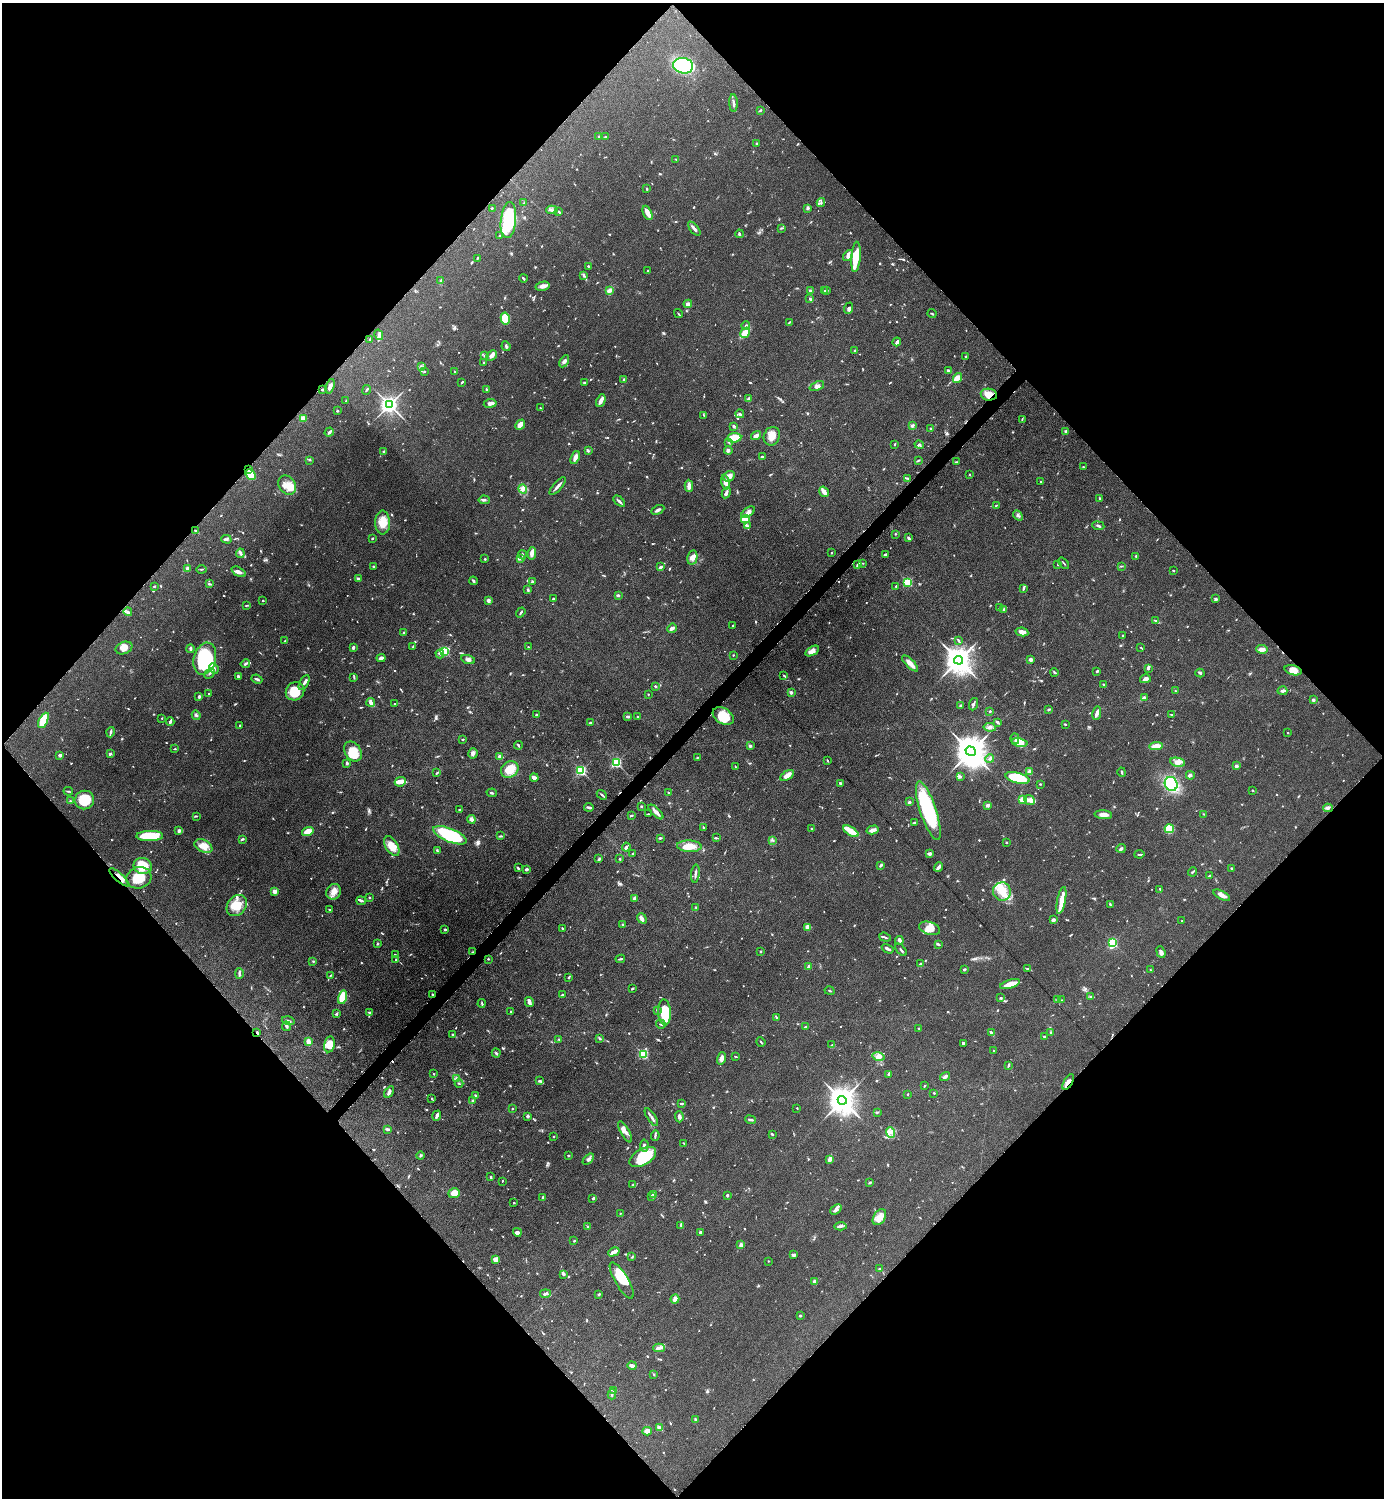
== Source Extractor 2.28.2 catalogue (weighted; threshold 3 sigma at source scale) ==
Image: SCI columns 308-5834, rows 7-5990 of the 6002 x 6002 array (HDU 1 of 3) = the unmasked area's bounding box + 8 px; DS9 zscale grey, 4 x 4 block average (1 PNG px = mean of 4 x 4 image px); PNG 1386 x 1500 px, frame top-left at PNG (2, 3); each listed source drawn as its Kron ellipse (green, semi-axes under 4 px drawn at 4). Shown black and unused: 51% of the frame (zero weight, under 6 of 12 exposures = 1% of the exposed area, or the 3 px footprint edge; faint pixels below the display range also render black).
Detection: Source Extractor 2.28.2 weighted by HDU 2 'WHT'. Background 0.087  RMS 0.0038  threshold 0.0156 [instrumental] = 3 sigma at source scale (4.09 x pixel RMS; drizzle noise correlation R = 1.36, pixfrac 0.8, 0.05/0.05 arcsec/px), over >= 5 px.
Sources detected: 1142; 14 too faint to see at this stretch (4 x 4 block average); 3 inside a brighter object's white glare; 3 cosmic-ray / hot-pixel residue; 1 long thin detection or spike segment (spike, bleed or trail) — neither listed nor drawn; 26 coinciding with a brighter row at this scale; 72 inside a brighter listed object's ellipse — not listed separately; of the other 1023, all 500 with FLUX_AUTO >= 1.57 (the completeness limit of this list) listed and drawn (523 fainter detections not listed), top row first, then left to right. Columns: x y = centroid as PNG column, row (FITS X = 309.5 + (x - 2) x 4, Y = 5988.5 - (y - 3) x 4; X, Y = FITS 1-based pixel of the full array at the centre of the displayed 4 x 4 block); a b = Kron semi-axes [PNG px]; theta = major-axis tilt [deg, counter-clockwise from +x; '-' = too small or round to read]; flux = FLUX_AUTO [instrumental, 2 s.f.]
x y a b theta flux
683 66 10 7 -11 330
733 103 9 2 -87 6.3
760 110 4 2 - 2.4
599 137 2 2 - 2.8
605 137 3 2 - 1.7
757 143 3 2 - 2.8
676 159 3 2 - 2
647 189 3 2 - 1.9
524 203 3 2 - 1.7
821 203 4 2 - 3.5
492 208 2 2 - 2
808 208 2 2 - 7.9
552 210 6 2 -1 3.5
559 212 4 2 - 3
647 213 7 3 -65 19
508 220 18 7 84 160
781 228 3 2 - 1.7
694 229 8 2 -51 8.1
739 234 4 2 - 2.8
499 235 2 2 - 4.6
848 255 6 4 53 7.5
856 257 15 4 86 51
477 258 3 2 - 2.1
588 266 2 2 - 2.4
648 271 2 2 - 1.9
584 276 3 2 - 2.5
523 278 4 2 - 2.9
441 280 3 2 - 2
543 286 7 4 11 8.6
610 290 3 2 - 9.4
827 290 4 2 - 2.4
810 291 2 2 - 6.7
825 291 2 2 - 2.5
810 299 3 3 - 2.7
688 304 4 3 - 9
848 308 6 3 69 4.9
932 313 4 2 - 2.3
678 314 4 2 - 2
505 318 6 4 -78 56
789 322 4 2 - 2
746 326 4 2 - 3
745 333 5 4 - 31
379 335 5 4 - 5.5
370 340 4 2 - 1.8
897 342 4 2 - 7.1
506 346 5 2 - 3.6
855 351 2 2 - 4.1
491 355 6 4 41 9.2
485 356 4 2 - 3.4
965 357 3 2 - 2.8
564 361 6 3 59 6.9
484 363 4 2 - 2.6
421 367 4 2 - 2.8
424 371 2 2 - 1.7
455 371 2 2 - 1.9
948 371 3 2 - 5
958 378 5 3 - 19
624 379 3 2 - 1.9
584 382 3 2 - 2.6
462 383 2 2 - 1.7
330 386 7 3 72 8.9
817 386 8 3 21 6.1
323 389 3 2 - 2
367 390 5 2 - 2.2
487 390 4 2 - 3.6
989 395 8 6 -8 22
748 399 2 2 - 27
346 401 4 2 - 2.4
601 401 6 3 64 13
490 403 6 2 8 12
389 405 3 3 - 1300
540 408 2 2 - 1.9
337 411 3 2 - 2.2
740 414 4 2 - 3.7
703 415 3 2 - 1.6
303 418 2 2 - 55
1022 419 4 2 - 1.7
520 425 5 3 - 16
912 425 4 3 - 4.9
734 426 3 2 - 4.5
930 429 2 2 - 2.5
1066 431 3 2 - 3.1
329 432 5 3 - 3.6
756 436 5 3 - 9.2
772 436 9 8 - 21
734 438 7 4 7 30
729 442 3 2 - 2.3
895 444 2 2 - 2
919 445 5 3 - 3.3
728 450 4 3 - 4.7
383 451 2 2 - 2.4
588 451 3 2 - 2.4
762 457 2 2 - 5.8
575 458 7 3 67 12
309 460 2 2 - 1.7
918 460 3 2 - 2.2
956 462 4 2 - 1.7
1083 467 2 2 - 2
249 470 2 2 - 3.2
250 474 6 4 -45 30
969 474 2 2 - 3.4
729 476 6 5 - 10
907 478 4 2 - 3
726 482 7 4 -76 16
1041 482 2 2 - 4.3
287 485 10 8 -57 22
558 486 11 2 49 8.9
689 486 6 3 -89 14
523 489 5 4 - 6.9
824 492 5 2 - 22
726 493 6 3 63 5.6
1100 499 3 2 - 2.2
484 500 6 2 -6 5.1
619 501 7 2 -42 5.8
996 505 3 2 - 2.1
658 510 7 3 27 6.4
748 512 7 4 37 9.8
1018 515 6 3 -48 4.9
745 519 4 4 - 48
383 523 12 7 -90 29
747 526 3 3 - 3.5
1098 526 6 2 -8 3.6
196 531 3 2 - 4.3
895 534 2 2 - 1.7
372 538 2 2 - 3.2
908 538 3 2 - 2.7
226 539 5 2 - 3.8
240 553 4 3 - 5.1
532 553 6 3 82 10
831 553 2 2 - 2
886 554 3 2 - 3.7
522 555 4 2 - 2.9
1136 556 3 2 - 2.3
692 558 7 5 78 14
485 559 3 2 - 2.1
521 559 3 2 - 3.5
863 563 3 2 - 1.6
1064 563 6 2 -48 2.4
1058 564 4 2 - 2.2
857 565 4 2 - 3.5
373 566 2 2 - 2.6
1121 566 3 2 - 1.6
661 567 4 2 - 5.4
187 568 2 2 - 13
201 569 5 2 - 2.8
1173 571 2 2 - 2.7
239 572 8 4 -27 8.9
358 579 3 2 - 4
473 581 4 2 - 4
532 582 3 2 - 2.1
908 582 2 2 - 200
209 584 4 2 - 2.5
154 586 2 2 - 2
896 586 2 2 - 3.2
1023 589 4 2 - 3.1
528 590 4 2 - 3.5
618 595 3 2 - 3.7
553 599 3 2 - 3.9
1216 599 4 3 - 3.2
263 601 2 2 - 1.9
488 601 3 3 - 8.5
246 605 4 2 - 1.6
1000 608 3 2 - 2.3
1004 610 4 2 - 3.4
128 612 4 3 - 3.9
521 612 5 2 - 2.6
1155 621 2 2 - 2.1
733 625 2 2 - 1.7
672 628 5 3 - 8.1
1022 632 6 3 -11 16
403 633 3 2 - 1.7
1123 635 3 2 - 2.2
958 640 4 2 - 2.7
285 641 3 2 - 1.8
413 646 3 2 - 1.9
353 647 3 2 - 5.4
528 647 2 2 - 1.7
1141 647 2 2 - 1.9
124 648 9 6 22 17
190 649 4 2 - 4.3
1262 649 6 3 -10 11
444 651 2 2 - 220
812 651 8 4 30 12
440 654 4 2 - 2.5
733 655 2 2 - 2.1
381 658 4 3 - 8
205 659 16 11 74 180
468 659 7 3 -18 6.9
1031 659 4 2 - 6.1
959 660 4 4 - 4000
910 663 10 3 -46 21
245 664 5 2 - 4.1
214 668 5 3 - 5.9
1148 668 3 3 - 3.5
1293 670 8 5 -16 18
1097 671 3 2 - 3
1054 672 4 2 - 3.2
209 673 6 2 45 4.2
1200 673 4 3 - 3.6
784 676 3 2 - 2.3
238 677 3 2 - 5.3
354 677 3 2 - 1.7
257 679 5 2 - 4.6
1145 679 5 4 - 7.7
304 683 8 2 62 6.4
1104 685 2 2 - 4.5
655 686 3 2 - 2.8
295 691 10 8 40 53
1175 691 2 2 - 2.1
1282 691 5 3 - 4.3
791 692 3 2 - 5.8
209 694 2 2 - 2.1
648 694 2 2 - 1.8
199 697 3 2 - 3.6
1144 697 3 2 - 3.6
1313 700 2 2 - 5.6
371 702 4 2 - 11
395 704 2 2 - 2
973 704 6 2 69 4.2
961 706 4 2 - 4.7
1049 709 4 2 - 2.8
990 711 2 2 - 7.1
1097 713 7 4 79 6.8
1171 714 4 2 - 1.6
196 715 5 3 - 3.7
536 715 2 2 - 2.9
723 716 11 7 -33 42
628 717 3 2 - 5
638 717 3 2 - 2
162 718 2 2 - 1.9
43 720 8 4 63 57
170 722 4 2 - 6
997 722 4 2 - 3.6
590 723 4 2 - 3.2
1065 724 3 2 - 1.9
240 725 2 2 - 1.7
990 727 6 3 -7 5.6
110 732 5 2 - 5.4
1288 733 2 2 - 1.6
463 739 3 2 - 1.6
1015 739 5 2 - 4
1020 742 8 4 -10 16
518 745 4 2 - 2.6
750 746 2 2 - 5.2
1156 746 7 4 5 18
175 749 3 2 - 1.9
971 751 5 4 - 5600
353 752 11 7 -56 38
473 753 5 4 - 6.2
110 754 2 2 - 6
60 755 2 2 - 7.4
500 756 4 3 - 6.1
697 757 3 2 - 2.1
990 759 4 3 - 3.6
827 760 3 2 - 1.9
616 762 2 2 - 310
1177 762 7 4 -8 11
347 763 3 2 - 4.2
1236 766 2 2 - 26
735 767 3 2 - 1.6
510 769 9 7 34 36
581 771 2 2 - 270
1030 772 3 2 - 11
1122 772 5 2 - 3.2
437 773 4 2 - 3.4
787 775 7 3 32 19
1190 775 4 3 - 4.4
960 776 3 2 - 2.8
534 778 4 3 - 7.6
1017 778 12 5 -15 110
400 782 6 4 27 11
840 783 3 2 - 3.6
1040 784 2 2 - 1.9
1171 784 7 6 - 140
1253 790 2 2 - 1.6
68 791 5 2 - 2.6
492 793 5 2 - 2.8
668 793 2 2 - 2.5
602 795 5 2 - 3.5
84 800 10 9 - 64
1022 800 3 3 - 18
1030 800 6 4 -42 10
70 801 3 2 - 1.8
909 802 3 3 - 3.2
988 805 2 2 - 27
641 806 2 2 - 2.4
589 807 5 2 - 6.1
1328 808 5 3 - 5.2
459 810 3 2 - 1.8
928 811 30 8 -72 180
656 812 9 3 -44 12
648 814 3 2 - 1.8
1204 814 3 2 - 1.7
631 815 3 2 - 2.2
1103 815 9 4 -4 16
197 816 3 2 - 1.6
471 819 4 4 - 5
914 822 4 2 - 2.1
703 827 3 2 - 1.7
812 828 4 2 - 1.8
1169 829 4 4 - 57
873 830 6 3 14 11
179 831 3 3 - 5.3
308 831 6 3 17 25
851 831 8 3 -33 51
450 835 18 6 -22 170
150 836 13 5 1 81
500 836 4 2 - 2.8
660 838 4 2 - 2.7
716 838 4 2 - 2.1
242 839 4 2 - 4.1
772 840 3 2 - 1.8
1006 843 2 2 - 1.9
203 846 9 6 -26 27
392 846 11 6 -58 32
689 846 12 5 -3 31
626 847 4 3 - 4
1121 848 5 3 - 3.6
437 851 3 2 - 3.3
633 853 2 2 - 1.9
929 854 3 3 - 6.7
1139 854 5 2 - 2.3
599 859 3 2 - 4.2
620 859 3 2 - 2.8
881 865 3 2 - 6.1
143 866 9 8 - 55
938 867 5 2 - 10
518 868 3 2 - 3
1232 868 3 2 - 1.9
527 869 2 2 - 5.5
1192 872 5 2 - 2.6
695 874 9 2 84 5.3
1209 876 3 2 - 2.1
119 877 13 3 -41 14
139 878 13 10 17 60
1160 889 2 2 - 3.1
274 891 3 3 - 10
1002 891 9 9 - 33
334 892 8 7 - 17
1222 895 9 3 -28 14
369 897 2 2 - 2.6
635 898 2 2 - 29
361 901 4 2 - 5.3
1061 901 14 3 79 35
1110 904 4 2 - 2.8
237 905 11 9 52 38
696 907 3 2 - 2.2
329 909 2 2 - 1.9
642 918 5 4 - 6.8
1053 920 3 3 - 5.1
1182 921 2 2 - 1.6
622 925 2 2 - 1.6
807 927 4 3 - 12
563 928 3 2 - 2.1
930 928 11 6 -17 28
445 929 3 2 - 3
885 937 6 2 -18 3
899 940 4 3 - 4.8
1113 942 3 2 - 220
377 944 2 2 - 1.8
938 944 4 2 - 4.9
888 949 6 2 -31 5.6
901 950 7 2 -49 3.1
760 951 3 2 - 1.7
472 952 2 2 - 1.8
1161 952 6 3 -69 7
395 955 2 2 - 1.8
488 959 2 2 - 1.8
620 959 5 2 - 3.8
396 960 2 2 - 3.2
313 961 2 2 - 2
920 964 3 2 - 5.1
808 966 3 2 - 3.7
964 969 3 3 - 2.6
1028 969 3 2 - 2.5
1150 970 2 2 - 1.8
239 974 5 3 - 4.8
331 975 2 2 - 3
569 977 3 2 - 1.8
1010 984 10 4 17 28
632 988 3 2 - 2.7
830 991 5 2 - 1.7
433 995 3 2 - 2.8
562 995 3 2 - 2.6
343 997 7 3 77 86
1091 997 3 3 - 3
1001 998 3 2 - 2.3
1058 1000 3 2 - 2.8
1061 1000 4 2 - 1.9
529 1002 5 3 - 11
482 1003 4 2 - 3.1
657 1010 2 2 - 2.7
370 1012 3 2 - 2.1
511 1012 3 2 - 2.3
664 1012 13 6 -86 74
336 1014 3 3 - 3
776 1018 4 2 - 2.4
288 1021 6 2 -15 3.5
661 1024 5 2 - 2.9
286 1026 5 3 - 4.5
806 1027 4 2 - 2.6
919 1028 2 2 - 2.6
257 1032 3 2 - 2.5
1051 1032 3 2 - 1.8
991 1033 4 2 - 4.2
452 1034 3 2 - 2
1044 1036 2 2 - 2.2
599 1038 3 2 - 2.3
559 1039 3 2 - 2
308 1042 4 2 - 17
761 1042 5 2 - 2.7
963 1043 4 2 - 3
329 1044 8 5 80 24
831 1045 3 2 - 1.9
994 1050 2 2 - 1.9
496 1053 4 2 - 3.1
643 1054 2 2 - 240
736 1057 3 2 - 1.6
878 1057 6 4 -11 11
721 1058 6 4 74 9.2
1008 1065 4 2 - 3.2
434 1074 2 2 - 1.6
889 1074 2 2 - 10
945 1077 5 3 - 5.5
457 1078 3 3 - 3.4
540 1081 4 2 - 4.8
1068 1082 9 3 59 12
459 1084 4 2 - 1.9
924 1086 2 2 - 1.6
389 1092 6 3 57 5.8
934 1093 2 2 - 5.1
907 1094 2 2 - 2.5
475 1095 3 2 - 2.3
432 1098 2 2 - 2.3
842 1100 4 4 - 3900
472 1101 3 2 - 1.7
681 1104 4 2 - 3.3
512 1108 2 2 - 2.3
797 1108 2 2 - 1.7
877 1112 4 2 - 2.4
437 1116 5 2 - 7.4
527 1116 3 3 - 4
651 1117 10 2 -57 6.7
679 1117 5 3 - 6.9
751 1120 5 2 - 3.2
388 1129 4 2 - 5.3
625 1132 12 3 -63 15
891 1132 5 4 - 9.7
772 1134 2 2 - 3.9
554 1136 2 2 - 2.5
655 1136 5 2 - 3.1
684 1143 2 2 - 2
644 1146 6 3 85 4.9
568 1155 2 2 - 3.1
420 1156 4 2 - 2.8
643 1157 15 8 29 74
588 1159 7 3 44 5.5
830 1159 4 3 - 9.8
491 1177 3 2 - 3.2
502 1181 2 2 - 2.1
870 1183 3 2 - 3
633 1185 3 3 - 3
454 1193 6 5 - 24
654 1194 3 2 - 4.5
727 1195 2 2 - 4.6
652 1196 4 2 - 2.4
543 1197 2 2 - 7
593 1198 3 2 - 2.3
514 1203 2 2 - 4.1
836 1209 6 4 40 7
620 1213 2 2 - 1.6
879 1217 9 6 58 16
681 1225 3 2 - 1.6
840 1226 6 3 4 4.4
587 1227 2 2 - 1.6
517 1232 4 3 - 5.5
700 1232 2 2 - 13
574 1241 2 2 - 2.7
741 1245 2 2 - 11
614 1252 6 2 28 15
793 1255 3 2 - 6.7
632 1257 3 2 - 2
496 1259 3 2 - 28
768 1261 2 2 - 2.8
879 1269 3 2 - 2.7
564 1274 3 3 - 3.3
622 1280 20 6 -59 53
815 1282 4 3 - 7.9
545 1294 5 2 - 6.8
599 1294 3 2 - 2.9
675 1299 4 3 - 9.3
800 1316 2 2 - 9.5
659 1348 5 3 - 7.5
632 1366 4 3 - 8.2
654 1374 3 2 - 1.7
614 1390 3 2 - 2.3
612 1394 5 2 - 3
695 1419 2 2 - 3.1
659 1427 4 2 - 10
647 1431 4 3 - 16
Overlapping masked pixels (flux is a lower limit): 7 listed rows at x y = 989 395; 249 470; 119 877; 472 952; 433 995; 257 1032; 1068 1082
Diffuse or blended objects may show on this block-average render without a row.